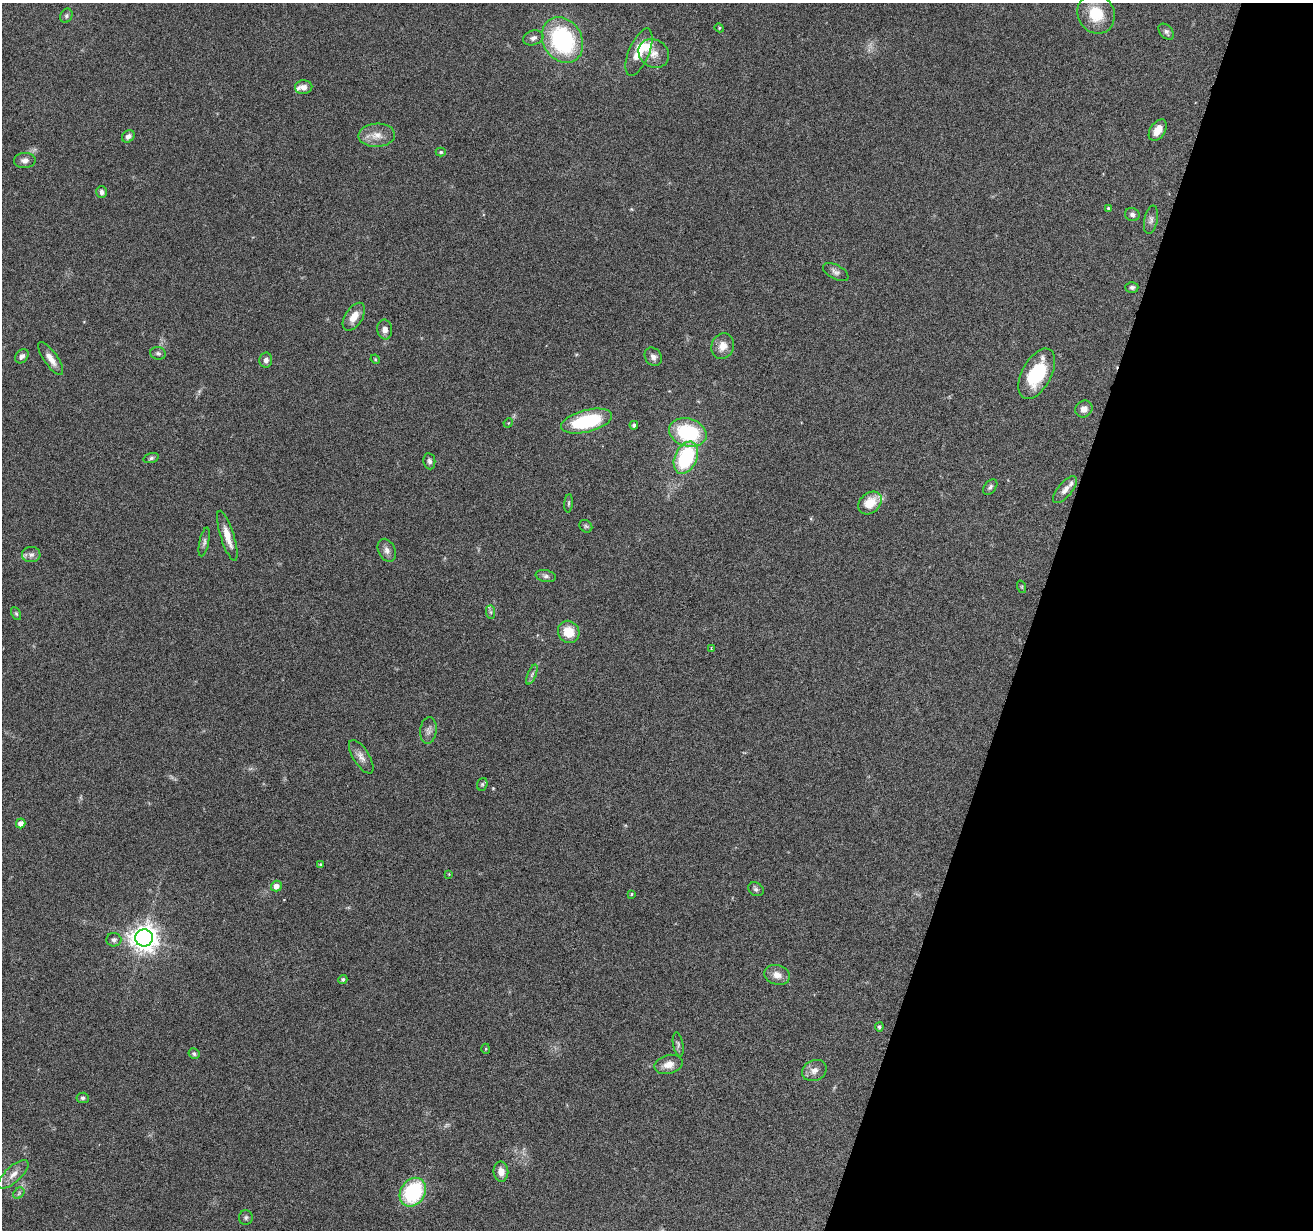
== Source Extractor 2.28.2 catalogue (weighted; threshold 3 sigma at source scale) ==
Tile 8 of 4 x 4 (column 4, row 2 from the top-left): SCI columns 3935-5245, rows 2713-3940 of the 5245 x 5297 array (HDU 1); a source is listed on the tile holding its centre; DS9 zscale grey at full resolution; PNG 1315 x 1232 px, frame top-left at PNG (2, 3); each listed source drawn as its Kron ellipse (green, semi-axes under 4 px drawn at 4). Shown black and unused: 21% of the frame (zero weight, under 4 of 8 exposures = <1% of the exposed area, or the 3 px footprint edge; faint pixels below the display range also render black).
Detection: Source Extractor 2.28.2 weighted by HDU 2 'WHT'; one run over the whole footprint, this tile lists its part. Background 0.0614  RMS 0.0042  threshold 0.0171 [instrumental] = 3 sigma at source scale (4.09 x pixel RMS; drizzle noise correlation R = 1.36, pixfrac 0.8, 0.05/0.05 arcsec/px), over >= 5 px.
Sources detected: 83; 1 too faint to see at this stretch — neither listed nor drawn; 3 inside a brighter listed object's ellipse — not listed separately; the other 79 listed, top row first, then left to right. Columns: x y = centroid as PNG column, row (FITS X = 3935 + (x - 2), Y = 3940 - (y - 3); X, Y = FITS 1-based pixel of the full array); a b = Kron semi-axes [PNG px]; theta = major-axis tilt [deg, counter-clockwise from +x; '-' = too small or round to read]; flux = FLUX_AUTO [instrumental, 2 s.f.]
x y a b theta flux
1096 14 20 18 -60 12
66 16 7 6 - 0.88
719 28 5 4 - 0.42
1166 32 9 6 -48 1.2
533 38 10 7 18 1.6
562 40 24 19 -60 46
639 52 25 10 68 8.4
654 53 16 13 -34 4.3
304 87 8 7 - 2.4
1158 130 12 7 56 4.1
377 135 18 11 2 4.5
128 136 7 5 42 1.6
441 152 5 4 - 0.51
25 160 11 7 3 1.7
102 192 6 5 - 1.3
1108 208 4 4 - 0.48
1132 215 7 6 - 1.4
1151 220 14 6 79 1.6
836 272 14 7 -29 1.6
1132 287 6 5 - 0.97
354 317 15 8 57 4.8
385 329 10 7 -82 2.1
723 346 13 11 64 3.7
158 353 8 6 -12 0.92
22 356 8 6 51 1.4
653 357 10 8 -54 1.7
51 359 19 7 -55 3.7
375 359 5 4 - 0.38
266 360 7 6 - 1.4
1037 374 27 14 62 20
1084 409 9 8 - 2.5
587 421 26 11 14 26
508 423 5 4 - 0.34
634 425 4 4 - 1
688 432 19 14 -17 27
151 458 8 5 16 0.83
686 458 17 11 66 29
429 461 8 6 -81 1.2
990 487 9 5 52 0.94
1065 490 16 7 50 2.7
569 503 9 3 85 0.59
870 503 13 10 41 7.4
586 526 7 5 -43 0.71
227 536 26 6 -72 5.3
204 542 14 4 78 1.2
387 550 12 8 -64 1.9
31 555 9 7 2 1.6
546 576 10 6 -11 1.2
1022 587 6 4 -72 0.44
491 612 7 4 -89 0.75
16 614 7 4 -63 0.58
569 632 11 10 - 7.7
711 648 3 3 - 0.49
532 675 10 4 67 0.99
428 730 13 8 84 2
361 757 19 8 -58 2.6
482 784 6 5 - 0.59
21 823 5 4 - 2.4
320 864 4 3 - 0.43
449 874 4 4 - 0.32
276 886 5 5 - 2.4
756 889 8 6 -30 0.95
631 894 3 3 - 0.44
144 938 9 8 - 450
114 940 7 7 - 1.2
777 975 13 9 -16 3.5
343 979 4 4 - 0.82
879 1027 4 4 - 0.75
678 1044 12 5 -80 0.99
486 1049 5 3 - 0.36
194 1054 6 5 - 0.76
668 1064 14 9 13 3.4
814 1070 12 10 24 2.8
83 1098 6 5 - 0.86
501 1172 10 7 -84 3.3
13 1174 19 8 42 3.4
413 1192 15 12 56 31
19 1193 6 5 - 0.72
246 1217 7 7 - 0.9